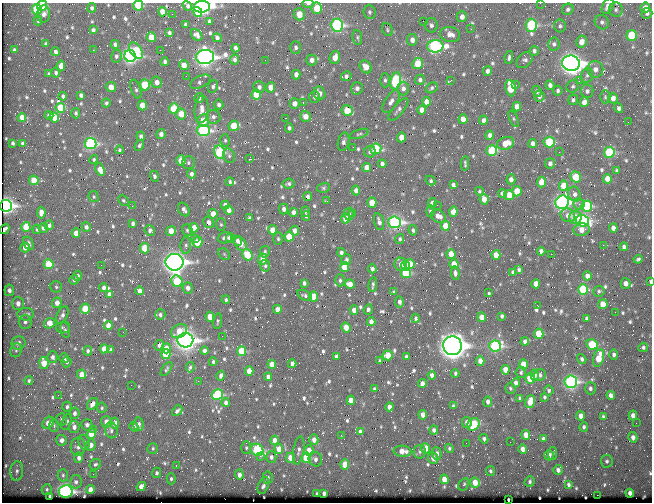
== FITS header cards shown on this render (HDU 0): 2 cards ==
NAXIS1  =                  650 / Width of table row in bytes
NAXIS2  =                  500 / Number of rows in table

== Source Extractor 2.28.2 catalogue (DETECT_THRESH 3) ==
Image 650 x 500 px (HDU 0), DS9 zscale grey, 1 PNG px = 1 image px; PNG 654 x 504 px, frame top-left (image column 1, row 500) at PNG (2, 3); each listed source drawn as its Kron ellipse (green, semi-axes under 4 px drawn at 4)
Background 359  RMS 1.4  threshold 4.08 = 3 sigma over >= 5 px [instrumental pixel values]
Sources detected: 791; of the 791, the 500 brightest by FLUX_AUTO listed and drawn (291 fainter detections omitted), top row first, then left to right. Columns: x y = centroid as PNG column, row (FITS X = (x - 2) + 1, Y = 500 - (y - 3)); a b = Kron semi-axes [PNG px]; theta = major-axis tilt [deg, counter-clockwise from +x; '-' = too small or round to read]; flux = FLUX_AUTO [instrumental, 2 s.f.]
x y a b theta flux
540 3 2 2 - 330
308 4 6 3 0 290
42 6 5 5 - 1300
138 6 5 5 - 4100
187 6 5 3 - 220
608 6 8 5 63 480
202 7 8 5 6 29000
92 8 4 4 - 200
317 8 5 5 - 2100
645 8 5 4 - 660
37 9 5 5 - 4300
568 9 6 5 - 240
616 10 7 7 - 240
162 12 5 4 - 1000
198 12 5 4 - 1400
369 12 7 6 - 230
647 13 5 5 - 280
44 14 9 6 87 410
172 14 2 2 - 340
299 14 6 5 - 1800
462 17 5 5 - 550
38 20 5 3 - 150
209 21 4 3 - 220
423 21 2 2 - 480
602 22 7 7 - 270
185 24 3 3 - 150
337 25 6 6 - 15000
431 25 7 6 - 330
531 25 6 5 - 9200
560 26 6 6 - 200
471 29 3 3 - 170
93 30 4 4 - 300
387 30 7 5 -64 150
169 33 3 3 - 180
450 34 10 7 -10 660
197 35 6 4 -47 320
632 35 5 5 - 3900
151 37 5 4 - 1400
217 38 5 3 - 280
357 38 7 4 -82 190
412 40 6 5 - 530
581 42 6 5 - 850
46 44 3 3 - 160
115 44 4 4 - 250
554 44 6 6 - 260
435 46 8 6 2 18000
296 47 6 5 - 250
235 48 4 3 - 350
14 50 4 3 - 220
93 50 3 2 - 390
160 50 2 2 - 590
136 51 9 5 -56 3700
534 51 5 4 - 270
55 52 4 3 - 330
116 56 6 5 - 230
130 56 6 5 - 27000
205 57 9 7 6 44000
509 57 6 3 82 210
335 58 6 5 - 980
234 60 5 4 - 280
265 60 2 2 - 190
312 60 5 5 - 570
524 60 9 6 44 300
165 62 4 3 - 240
571 63 9 7 -8 67000
418 64 5 5 - 2600
184 65 5 4 - 830
61 66 5 4 - 690
366 67 7 5 -54 880
595 69 8 8 - 630
487 71 5 4 - 300
56 73 5 4 - 190
49 74 3 3 - 190
296 75 5 4 - 500
587 75 7 6 - 260
186 76 2 2 - 210
346 76 5 4 - 270
385 80 7 5 90 220
420 80 5 5 - 260
451 80 3 2 - 460
396 81 8 5 79 9300
579 81 3 2 - 150
157 82 6 5 - 600
200 82 11 6 26 300
145 85 5 5 - 4100
516 85 2 2 - 250
550 85 5 4 - 340
213 86 6 5 - 240
573 86 6 5 - 200
111 87 5 5 - 770
259 87 6 5 - 310
271 87 5 4 - 870
357 88 6 5 - 360
432 88 6 5 - 170
510 88 8 5 -81 2300
136 89 10 5 -71 240
403 89 7 6 - 410
537 91 6 4 -66 230
558 91 5 4 - 200
587 91 6 6 - 250
319 93 7 5 -67 570
81 95 4 4 - 290
256 95 5 4 - 1900
63 96 4 4 - 260
539 96 5 5 - 380
314 97 6 5 - 230
605 97 6 5 - 170
199 98 5 4 - 240
613 98 5 5 - 560
573 100 5 4 - 220
391 102 13 6 57 480
426 102 4 4 - 780
584 102 5 4 - 650
106 103 4 4 - 180
303 103 3 2 - 460
295 104 5 5 - 670
142 105 5 4 - 1300
219 105 5 4 - 300
517 107 5 4 - 770
60 108 5 4 - 2700
619 108 5 4 - 340
174 109 5 5 - 3900
202 109 14 7 86 720
398 109 14 5 49 290
422 110 5 4 - 790
347 111 6 5 - 2400
76 113 5 4 - 190
181 114 5 5 - 1400
49 115 4 4 - 280
305 116 5 5 - 770
22 117 4 4 - 870
54 117 5 4 - 1600
213 117 7 7 - 340
285 118 2 2 - 240
463 119 5 4 - 1100
514 119 9 4 -64 160
483 120 5 4 - 450
203 121 6 6 - 1500
628 122 2 2 - 290
234 126 5 5 - 2600
289 128 4 4 - 220
203 130 6 5 - 15000
161 134 5 4 - 450
359 134 10 3 19 170
490 135 4 4 - 440
141 136 5 4 - 350
401 137 5 4 - 1100
225 140 6 5 - 170
344 142 9 5 77 300
549 142 5 5 - 5200
13 143 4 3 - 180
22 143 3 3 - 170
506 143 9 6 17 1200
533 143 4 4 - 450
91 144 6 5 - 13000
139 145 6 4 59 170
353 147 2 2 - 210
376 149 6 5 - 4800
119 150 4 4 - 150
492 151 5 5 - 4900
220 152 7 5 -76 6900
370 152 6 6 - 330
559 152 2 2 - 370
609 152 5 5 - 6600
229 156 7 5 -74 220
94 159 4 4 - 160
249 159 3 2 - 2800
181 161 5 4 - 1500
188 163 6 6 - 230
550 163 5 5 - 360
382 164 4 4 - 300
465 164 7 3 -88 160
367 167 4 4 - 740
100 170 6 4 -69 1200
617 171 4 4 - 200
191 174 5 4 - 330
154 176 5 4 - 240
576 177 6 5 - 2800
511 179 5 4 - 460
607 179 5 4 - 1100
34 180 5 4 - 1800
430 181 5 4 - 180
230 182 4 3 - 170
541 182 5 4 - 1200
289 184 6 5 - 210
453 185 4 3 - 240
564 186 5 4 - 1500
323 188 6 5 - 150
356 191 5 4 - 540
479 191 4 4 - 150
517 191 5 4 - 1800
502 193 4 4 - 320
574 194 7 6 - 370
509 195 5 4 - 1400
308 196 4 4 - 260
94 197 5 5 - 160
484 199 5 4 - 1100
123 200 6 4 -45 150
327 201 3 2 - 210
562 202 7 6 - 27000
372 203 5 4 - 1700
432 203 5 4 - 550
579 204 5 5 - 220
225 205 4 4 - 440
437 205 2 2 - 260
6 206 6 6 - 26000
132 206 3 2 - 190
587 206 5 5 - 6700
184 209 7 5 -58 320
284 209 5 4 - 360
229 210 4 4 - 620
305 211 5 4 - 250
430 211 5 4 - 180
293 212 4 4 - 450
453 212 5 4 - 1200
41 213 6 4 85 620
353 213 2 2 - 190
213 214 5 4 - 990
349 214 6 5 - 200
568 215 7 6 - 540
306 216 4 3 - 170
438 216 8 6 -32 690
575 217 6 6 - 1100
249 218 4 3 - 170
345 218 5 4 - 1200
582 221 7 6 - 15000
208 222 6 5 - 510
379 222 8 5 -73 400
395 222 6 6 - 21000
133 223 4 4 - 260
49 225 5 4 - 280
221 225 6 5 - 150
445 226 5 4 - 1400
26 227 5 4 - 2100
86 227 5 4 - 320
43 228 5 5 - 370
194 228 5 4 - 1200
613 228 4 4 - 590
4 229 5 3 - 220
37 229 5 4 - 160
150 230 6 5 - 320
187 230 6 5 - 190
272 230 5 4 - 1100
413 230 5 4 - 180
581 230 8 6 15 690
171 231 5 4 - 1100
295 231 5 4 - 540
76 233 4 4 - 890
289 237 5 4 - 2100
195 238 3 2 - 290
225 238 7 5 17 360
230 238 4 4 - 870
278 239 6 4 -88 150
400 239 5 4 - 160
237 241 5 4 - 320
198 242 5 4 - 2400
29 243 7 4 -62 250
240 244 7 5 -55 940
186 245 8 5 86 220
603 245 2 2 - 860
25 247 5 4 - 920
624 247 4 4 - 260
145 248 5 4 - 2400
541 251 4 4 - 380
265 252 6 5 - 180
341 253 4 4 - 290
224 254 6 5 - 160
451 254 5 4 - 1800
551 254 2 2 - 890
247 255 6 5 - 3900
496 255 5 4 - 1200
263 259 5 4 - 990
638 259 4 3 - 160
346 260 5 5 - 190
174 262 9 8 - 57000
49 264 5 5 - 3200
401 264 7 6 - 610
410 264 5 5 - 1800
454 264 5 4 - 1400
101 265 2 2 - 150
265 266 6 5 - 160
406 266 5 3 - 740
345 267 5 4 - 2300
372 269 4 4 - 310
519 270 3 3 - 170
513 272 4 4 - 340
406 273 5 5 - 4700
455 273 7 4 -82 280
77 276 5 4 - 340
587 276 4 4 - 570
74 280 5 4 - 180
340 280 6 4 88 200
177 281 6 5 - 4700
650 282 3 2 - 150
304 283 4 3 - 240
625 283 5 5 - 540
350 284 5 4 - 850
536 284 4 4 - 870
373 285 7 3 83 190
56 287 6 5 - 170
103 288 4 4 - 320
188 288 5 5 - 510
583 289 5 5 - 5200
9 290 5 5 - 400
139 291 4 4 - 460
599 291 6 5 - 180
394 292 4 3 - 160
488 292 3 3 - 550
109 294 4 4 - 320
305 295 8 4 -27 210
313 297 5 4 - 2000
226 300 4 4 - 170
399 302 6 4 -81 390
18 303 6 6 - 570
57 303 5 5 - 710
603 304 5 5 - 1600
538 306 3 2 - 390
85 309 5 4 - 2000
277 309 4 4 - 650
368 309 5 4 - 240
354 310 5 4 - 610
615 312 2 2 - 440
25 314 8 6 5 310
62 315 9 5 65 380
160 315 5 5 - 260
502 316 4 3 - 190
210 317 5 4 - 1100
482 317 5 4 - 1100
416 318 5 4 - 220
587 318 4 3 - 210
218 321 8 4 82 160
25 322 7 6 - 340
371 322 4 4 - 630
49 323 5 5 - 1200
108 325 4 4 - 910
63 327 7 6 - 190
346 327 5 4 - 1200
65 330 8 4 -76 180
179 331 8 6 34 1300
123 332 2 2 - 330
539 334 5 5 - 2300
222 336 2 2 - 600
185 340 8 7 - 47000
525 342 4 4 - 340
18 343 7 6 - 500
592 344 6 5 - 3800
159 345 5 4 - 330
452 346 9 9 - 85000
495 346 6 5 - 14000
643 347 5 4 - 210
166 348 5 4 - 940
104 349 4 4 - 930
16 350 7 5 67 200
111 350 4 3 - 220
88 351 4 4 - 240
205 351 4 4 - 380
242 351 5 4 - 3600
166 354 5 4 - 4000
388 355 5 5 - 1300
614 355 5 4 - 270
336 356 4 3 - 230
406 356 3 3 - 150
53 357 6 5 - 340
64 358 5 4 - 330
599 358 9 5 73 2100
582 359 5 4 - 250
380 361 4 3 - 160
480 361 5 4 - 680
67 362 5 4 - 240
213 362 4 3 - 180
44 363 6 4 -81 1700
272 364 4 4 - 810
292 364 4 4 - 390
523 364 5 4 - 1600
190 367 5 3 - 190
166 369 8 4 54 150
505 370 5 4 - 1200
249 371 5 4 - 1200
521 372 5 5 - 160
455 373 4 3 - 160
82 374 5 4 - 1000
432 375 4 4 - 400
534 375 5 4 - 390
540 375 6 5 - 270
221 376 5 3 - 260
268 377 4 4 - 420
530 378 5 5 - 2300
29 380 4 4 - 170
198 381 2 2 - 340
571 382 6 6 - 17000
516 383 4 4 - 420
422 384 4 4 - 720
131 385 2 2 - 160
510 388 5 5 - 160
590 388 6 5 - 240
374 389 4 3 - 150
549 390 5 4 - 180
58 395 2 2 - 380
217 395 5 5 - 7300
611 395 4 4 - 470
544 397 4 3 - 160
520 398 4 3 - 160
351 400 5 4 - 1300
488 402 5 4 - 370
530 402 6 4 71 1500
226 403 4 4 - 390
92 404 6 4 54 700
453 406 4 3 - 170
67 407 5 4 - 220
389 407 4 3 - 440
102 408 5 4 - 150
177 411 6 4 49 270
75 413 6 5 - 340
423 415 4 4 - 750
633 415 5 4 - 590
581 416 4 4 - 630
603 416 4 4 - 160
61 419 6 5 - 180
67 422 9 4 69 240
106 422 6 5 - 620
467 422 5 4 - 460
48 423 7 5 45 940
115 423 6 4 -85 860
636 423 2 2 - 150
138 424 7 5 -86 370
473 424 7 5 46 4300
87 425 5 5 - 350
54 426 6 5 - 160
74 427 6 5 - 460
134 427 5 4 - 250
584 427 5 4 - 190
94 429 4 3 - 200
111 430 8 6 -77 320
434 430 4 4 - 300
360 431 4 3 - 270
91 434 5 4 - 1800
341 435 4 2 - 160
526 435 5 4 - 910
633 437 5 4 - 430
484 439 5 4 - 260
543 439 4 3 - 290
61 440 5 5 - 480
274 440 4 4 - 630
314 440 5 4 - 540
84 442 7 5 -74 300
510 442 2 2 - 230
466 443 2 2 - 220
91 445 6 5 - 620
78 447 9 7 84 430
153 448 5 5 - 180
246 448 6 5 - 160
426 448 5 4 - 1300
449 448 5 4 - 170
279 449 5 4 - 1200
523 449 4 4 - 630
257 450 7 6 - 6600
299 450 14 5 81 360
309 451 5 5 - 900
402 451 9 5 -2 970
420 452 7 6 - 260
552 453 6 4 79 230
437 454 6 5 - 470
549 455 5 5 - 380
260 456 2 2 - 1200
271 457 6 5 - 330
79 458 5 4 - 460
290 458 5 4 - 910
306 458 5 4 - 3700
433 458 6 5 - 640
315 459 7 6 - 390
607 461 6 6 - 220
95 464 6 5 - 190
345 464 5 4 - 1600
176 466 3 2 - 190
558 470 5 4 - 390
17 471 10 6 83 390
490 471 5 4 - 180
157 473 5 4 - 220
93 474 2 2 - 240
63 475 6 5 - 200
239 475 5 4 - 500
268 478 6 5 - 300
171 479 5 4 - 200
444 479 5 4 - 1100
76 482 7 6 - 280
530 482 6 5 - 230
475 483 5 5 - 1300
464 484 7 4 59 180
568 485 4 4 - 210
263 486 9 5 70 330
141 487 5 4 - 760
47 489 5 5 - 160
90 490 4 4 - 650
66 491 7 6 - 25000
324 493 4 3 - 320
630 493 4 4 - 500
317 494 3 3 - 190
597 495 2 2 - 1500
50 497 4 3 - 480
508 499 2 2 - 210
At the frame edge (FLAGS 8, measured only in part): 9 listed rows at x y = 540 3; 308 4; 138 6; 187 6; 608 6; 202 7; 616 10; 6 206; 650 282
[291 fainter detections neither listed nor drawn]